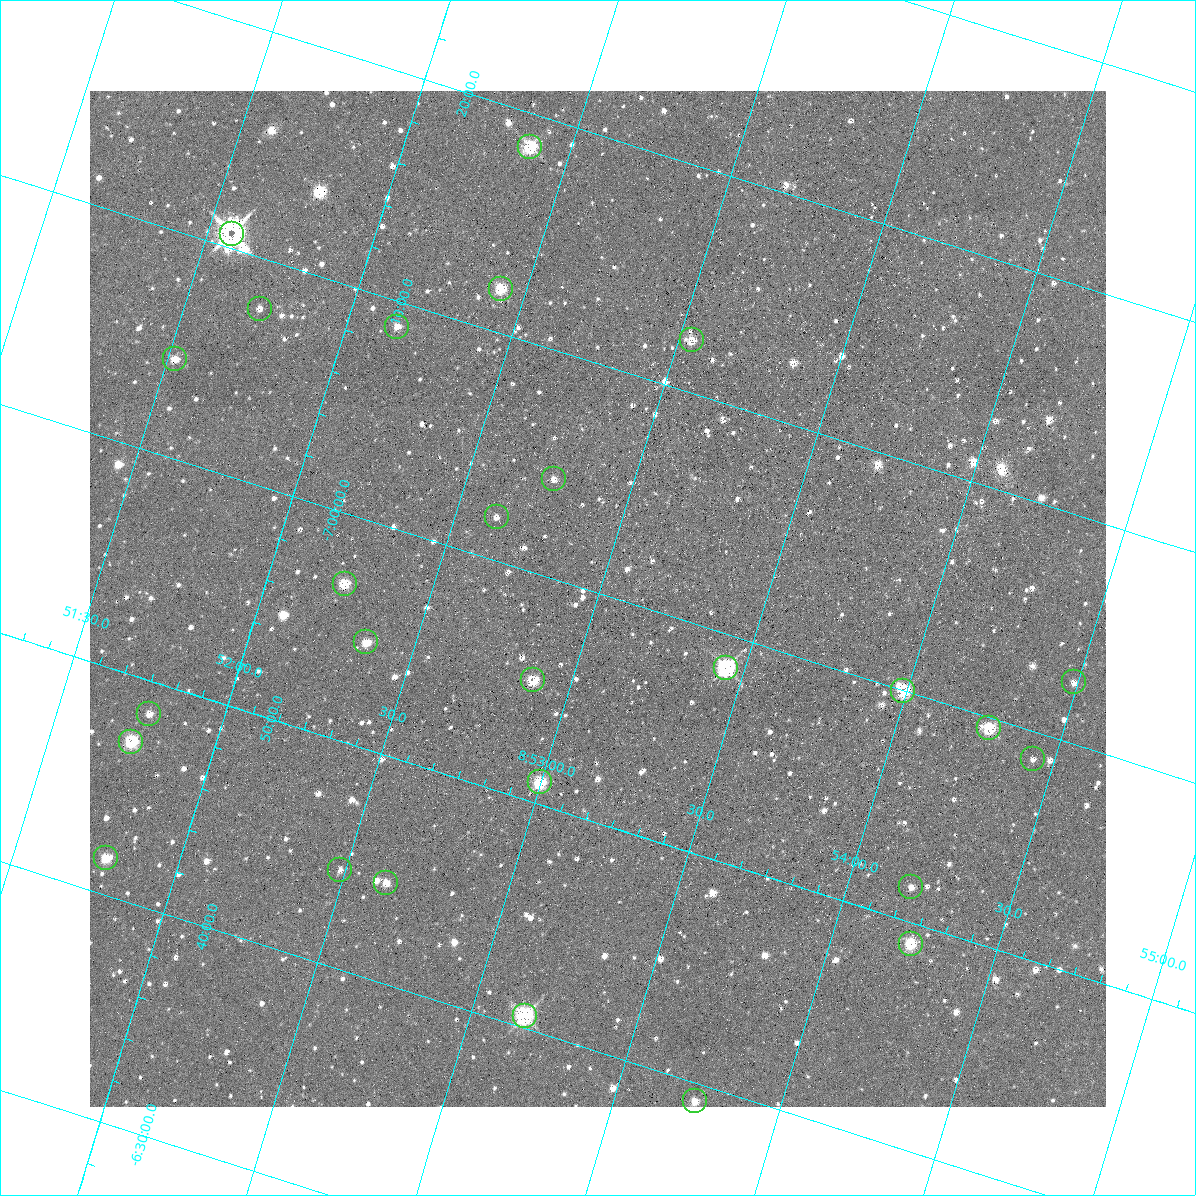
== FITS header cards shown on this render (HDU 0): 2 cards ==
NAXIS1  =                 1016 / length of data axis 1
NAXIS2  =                 1016 / length of data axis 2

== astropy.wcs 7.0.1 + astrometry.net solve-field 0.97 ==
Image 1016 x 1016 px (HDU 0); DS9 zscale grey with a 90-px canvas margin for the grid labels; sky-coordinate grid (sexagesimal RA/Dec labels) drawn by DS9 from the SOLVED WCS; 27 Tycho-2 reference stars matched to detected sources circled (green)
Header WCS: RA---SIN-SIP/DEC--SIN-SIP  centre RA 08:53:00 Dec -07:00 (133.25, -7.00 deg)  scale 2.78 x 2.74 arcsec/px (non-square pixels)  FOV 47.0' x 46.4'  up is -163 deg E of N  parity normal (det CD < 0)
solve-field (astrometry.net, Tycho-2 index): VERIFIED the header's WCS against the Tycho-2 star catalogue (verified at 3 index scales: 9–27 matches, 2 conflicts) and refined it, rather than solving blind
Solved WCS: RA---TAN-SIP/DEC--TAN-SIP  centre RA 08:53:00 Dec -07:00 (133.25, -7.00 deg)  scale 2.78 x 2.74 arcsec/px (non-square pixels)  FOV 47.0' x 46.4'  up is -163 deg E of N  parity normal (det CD < 0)
The solver's refit moves the header's centre by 0.46 arcsec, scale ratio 1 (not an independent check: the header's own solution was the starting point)
Tycho-2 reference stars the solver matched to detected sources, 27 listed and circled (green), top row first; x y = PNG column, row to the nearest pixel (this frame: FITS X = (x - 90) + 1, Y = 1016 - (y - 91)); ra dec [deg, ICRS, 3 dp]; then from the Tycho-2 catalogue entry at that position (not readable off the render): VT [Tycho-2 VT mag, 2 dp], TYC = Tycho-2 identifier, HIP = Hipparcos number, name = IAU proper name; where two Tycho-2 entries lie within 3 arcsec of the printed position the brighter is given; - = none
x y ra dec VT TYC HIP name
530 147 133.095 -7.309 10.41 4876-283-1 - -
232 234 132.893 -7.177 5.74 4876-1546-1 43496 -
501 289 133.106 -7.199 10.46 4876-312-1 - -
260 309 132.932 -7.129 11.94 4876-215-1 - -
397 327 133.038 -7.148 10.71 4876-150-1 - -
692 340 133.260 -7.205 11.15 4877-343-1 - -
175 359 132.881 -7.073 10.38 4876-286-1 - -
554 479 133.190 -7.073 11.53 4877-220-1 - -
497 517 133.156 -7.032 12.47 4877-281-1 - -
345 584 133.059 -6.949 11.12 4876-504-1 - -
366 642 133.089 -6.911 10.12 4876-1274-1 - -
726 668 133.361 -6.976 11.04 4877-419-1 - -
533 680 133.221 -6.922 10.24 4877-249-1 - -
1074 682 133.622 -7.045 11.48 4877-465-1 - -
903 691 133.498 -7.000 9.90 4877-299-1 - -
149 714 132.944 -6.809 11.39 4876-1376-1 - -
989 728 133.570 -6.992 10.20 4877-405-1 - -
131 742 132.937 -6.784 7.82 4876-930-1 43511 -
1033 759 133.609 -6.980 11.55 4877-309-1 - -
540 782 133.249 -6.849 10.64 4877-517-1 - -
106 858 132.945 -6.694 10.92 4876-1368-1 - -
340 870 133.122 -6.739 11.96 4876-794-1 - -
386 883 133.158 -6.740 11.30 4877-423-1 - -
911 887 133.548 -6.859 11.44 4877-395-1 - -
911 944 133.560 -6.818 10.52 4877-487-1 - -
525 1016 133.291 -6.676 10.64 4877-291-1 - -
695 1101 133.436 -6.653 10.30 4877-365-1 - -